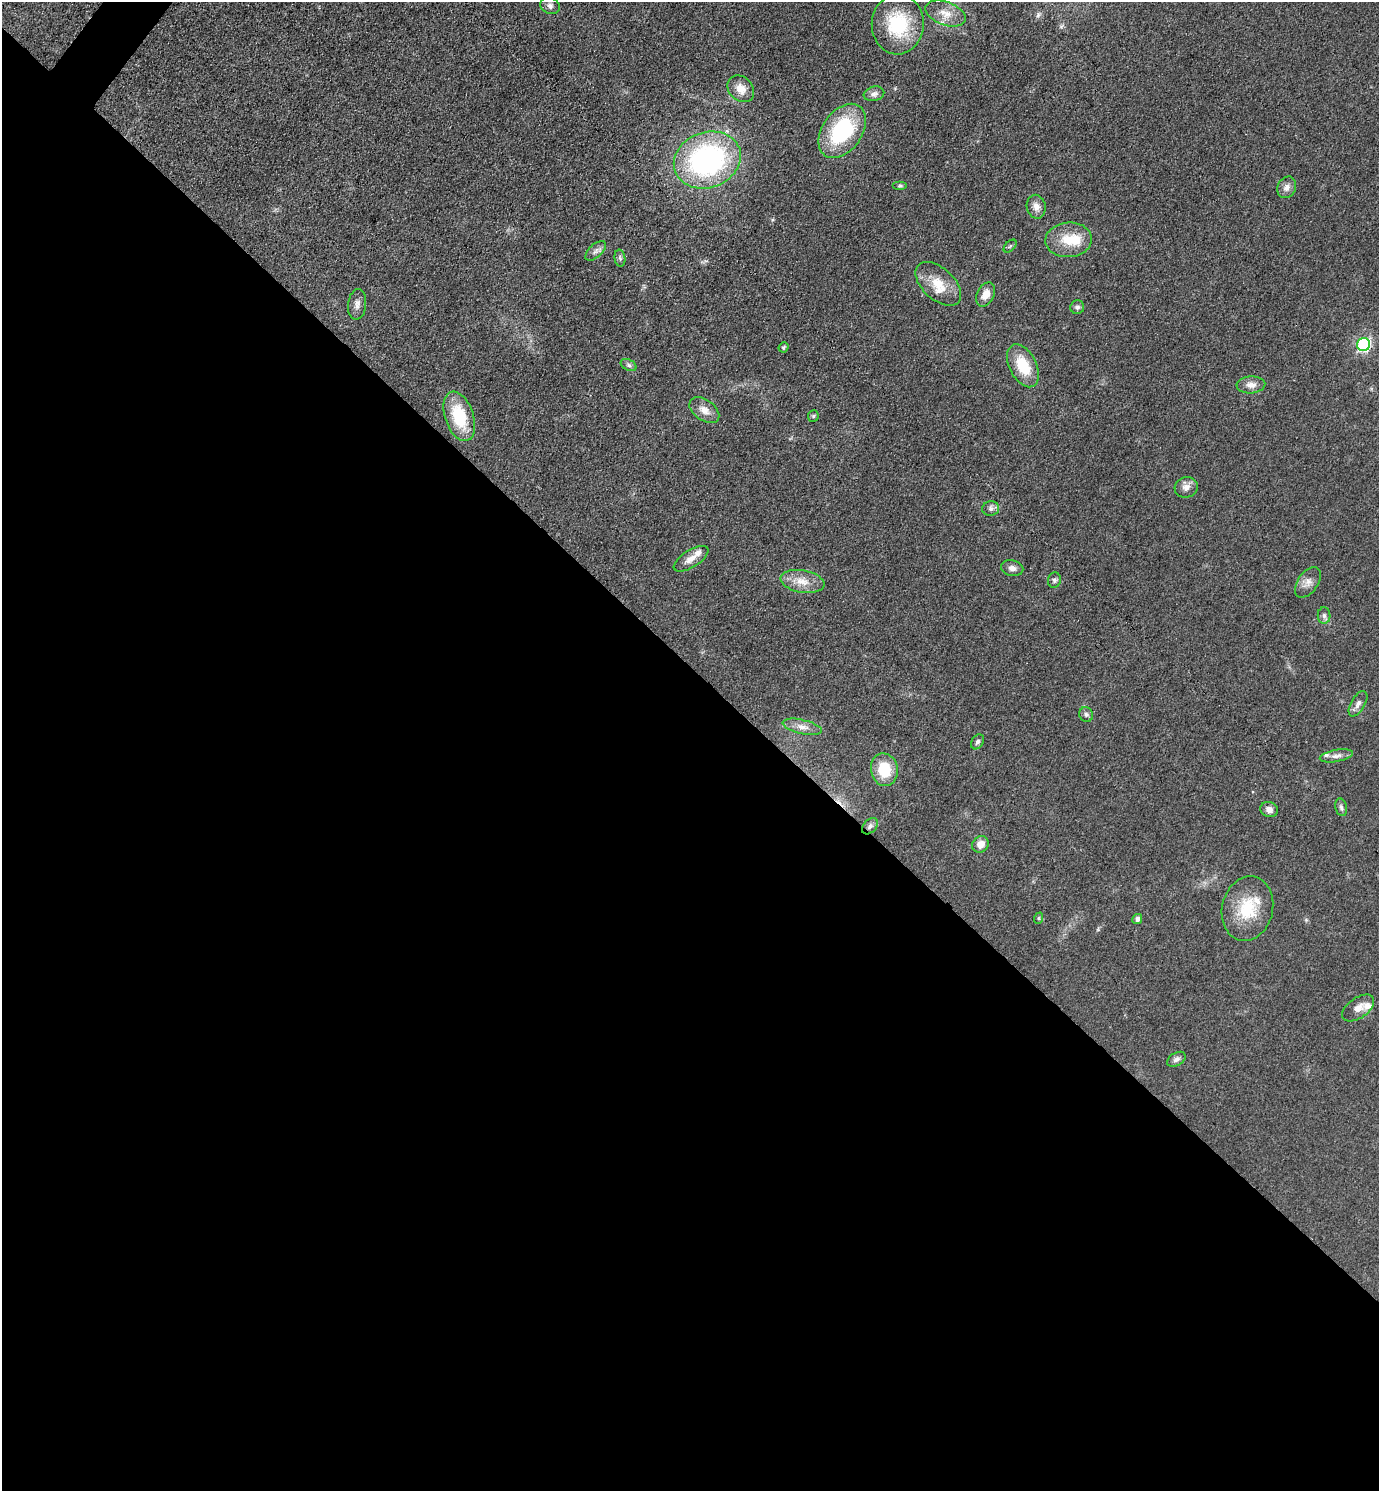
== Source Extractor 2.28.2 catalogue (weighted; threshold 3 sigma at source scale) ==
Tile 14 of 4 x 4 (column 2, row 4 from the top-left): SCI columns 1676-3052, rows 2-1490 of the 5962 x 5959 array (HDU 1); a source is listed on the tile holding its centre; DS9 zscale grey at full resolution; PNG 1381 x 1493 px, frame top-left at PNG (2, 2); each listed source drawn as its Kron ellipse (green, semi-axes under 4 px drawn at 4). Shown black and unused: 56% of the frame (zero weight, under 3 of 4 exposures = <1% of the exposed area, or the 3 px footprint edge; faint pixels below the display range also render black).
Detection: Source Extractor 2.28.2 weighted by HDU 2 'WHT'; one run over the whole footprint, this tile lists its part. Background 0.0779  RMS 0.0064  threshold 0.029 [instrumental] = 3 sigma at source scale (4.5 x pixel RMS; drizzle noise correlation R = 1.50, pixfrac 1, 0.05/0.05 arcsec/px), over >= 5 px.
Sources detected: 56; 1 inside a brighter object's white glare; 1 cosmic-ray / hot-pixel residue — neither listed nor drawn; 5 inside a brighter listed object's ellipse — not listed separately; the other 49 listed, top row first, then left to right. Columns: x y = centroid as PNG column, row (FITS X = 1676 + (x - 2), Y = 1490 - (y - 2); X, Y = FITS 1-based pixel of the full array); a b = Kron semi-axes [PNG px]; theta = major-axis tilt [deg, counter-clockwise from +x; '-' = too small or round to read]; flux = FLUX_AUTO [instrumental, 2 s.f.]
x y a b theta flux
550 6 10 8 -27 2.5
945 14 21 11 -20 8.8
898 24 30 26 88 39
741 89 15 11 -45 7.3
874 94 10 7 16 2.7
842 131 30 20 54 55
707 160 34 27 21 140
900 186 7 4 0 1.2
1287 187 11 9 63 3.6
1036 207 12 9 -78 4.5
1069 240 23 17 5 16
1010 246 8 4 45 1.1
596 251 13 6 42 2.8
620 258 8 5 -81 1.5
938 284 27 16 -42 14
986 294 13 8 62 6.6
357 304 15 9 84 3.8
1077 307 7 7 - 1.8
1364 345 7 6 - 100
784 347 5 4 - 1.2
629 365 8 5 -27 1.6
1023 366 23 13 -63 21
1251 385 14 8 3 4.8
704 410 17 10 -36 6.3
459 416 26 14 -71 29
813 416 6 5 - 1.1
1186 487 12 10 16 4.4
991 508 8 7 - 2.3
691 559 20 8 32 6.1
1012 568 11 8 -11 3.5
1054 580 8 6 76 1.7
802 581 22 11 -10 9.5
1308 582 17 10 55 5
1324 616 8 6 -88 2.2
1358 704 14 7 60 3.1
1086 715 7 6 - 1.8
802 727 20 7 -13 5.4
977 742 8 6 57 1.9
1336 756 17 6 10 3.5
884 770 16 13 -77 20
1341 807 9 5 -79 1.8
1269 810 9 7 -19 3.5
870 826 9 6 47 2.4
980 844 9 8 - 5.7
1247 909 32 25 77 27
1039 918 6 4 71 0.83
1137 919 5 4 - 2.3
1358 1008 18 10 35 5.8
1176 1059 10 6 31 2.5
Overlapping masked pixels (flux is a lower limit): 1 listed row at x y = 870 826